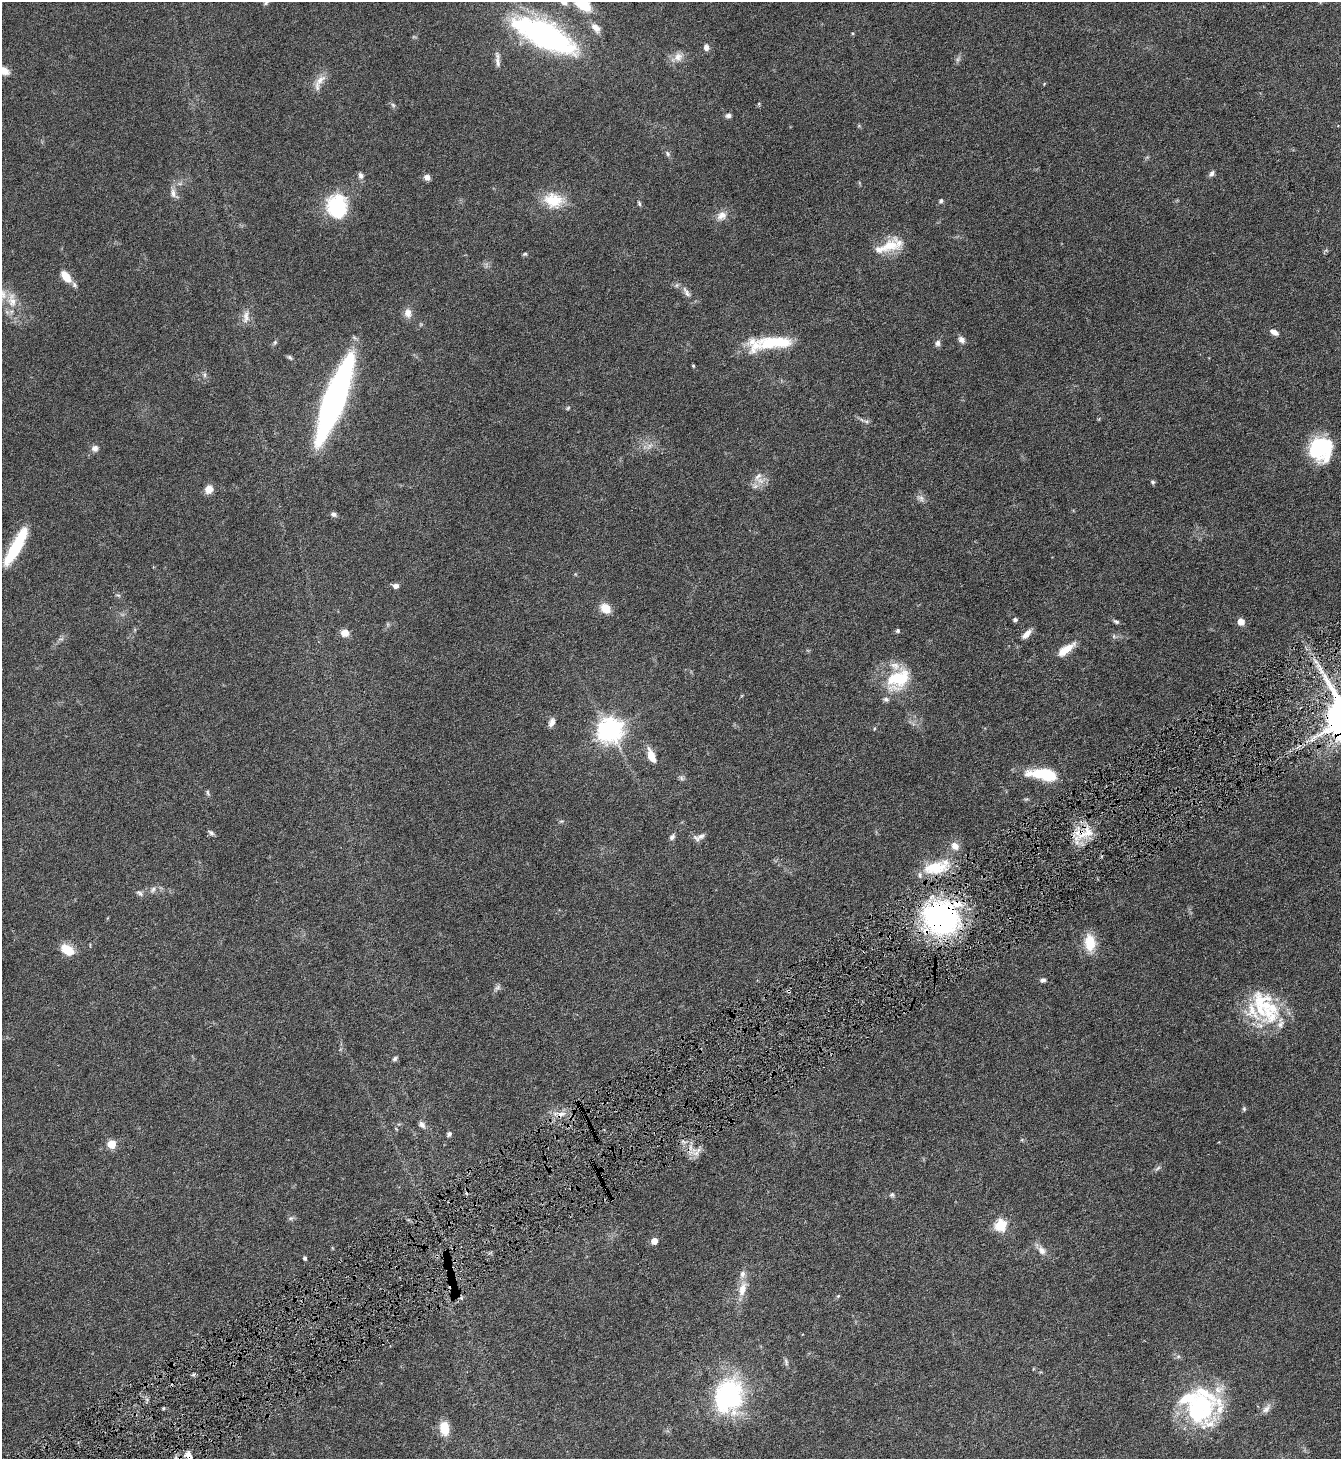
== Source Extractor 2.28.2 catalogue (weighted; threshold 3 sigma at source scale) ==
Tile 7 of 4 x 4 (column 3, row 2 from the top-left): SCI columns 2833-4171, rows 2916-4372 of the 5801 x 5832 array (HDU 1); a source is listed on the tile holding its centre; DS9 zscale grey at full resolution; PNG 1343 x 1461 px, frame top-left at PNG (2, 2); no overlay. Shown black and unused: <1% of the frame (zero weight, under 4 of 8 exposures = <1% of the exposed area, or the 3 px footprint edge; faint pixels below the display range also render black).
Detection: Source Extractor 2.28.2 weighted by HDU 2 'WHT'; one run over the whole footprint, this tile lists its part. Background 0.082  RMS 0.0034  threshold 0.0137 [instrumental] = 3 sigma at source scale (4.09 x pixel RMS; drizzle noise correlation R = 1.36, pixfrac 0.8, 0.05/0.05 arcsec/px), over >= 5 px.
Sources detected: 126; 3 too faint to see at this stretch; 3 inside a brighter object's white glare — not listed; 14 inside a brighter listed object's ellipse — not listed separately; the other 106 listed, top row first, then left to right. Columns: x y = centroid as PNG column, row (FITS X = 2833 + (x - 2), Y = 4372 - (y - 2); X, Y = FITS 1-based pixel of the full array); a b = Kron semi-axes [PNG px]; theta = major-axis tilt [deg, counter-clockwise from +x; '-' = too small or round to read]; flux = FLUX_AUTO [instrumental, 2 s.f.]
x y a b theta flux
564 2 10 8 -36 2
266 3 8 5 52 0.65
584 5 14 9 -23 10
595 28 15 8 -53 2.5
853 33 5 4 - 0.32
544 34 55 20 -26 92
706 47 8 6 -88 1.3
678 57 13 12 - 2.6
498 60 23 6 -86 1.8
3 70 15 8 -17 3.8
320 80 19 9 43 2.8
759 104 5 4 - 0.34
393 105 7 4 -46 0.59
728 115 7 5 7 0.96
668 154 8 5 -62 0.68
1212 173 8 6 55 0.93
361 175 8 6 -65 1.2
427 177 7 6 - 1.7
173 193 15 8 -65 1.9
554 200 26 18 -9 8.9
941 201 6 5 - 0.58
639 203 6 4 -73 0.5
337 207 27 22 -87 19
721 216 15 12 33 2.7
888 246 37 15 20 8.4
525 254 6 4 17 0.47
66 276 13 7 -52 4.7
686 292 17 7 -59 1.9
12 300 24 12 -83 5.4
408 313 12 9 -87 2.5
246 317 19 9 83 2.5
1274 332 9 6 -30 1.9
962 340 9 7 -53 1.5
275 342 7 5 74 0.57
779 342 40 13 -6 11
938 343 7 6 - 1.1
290 357 7 5 -40 0.58
693 366 4 3 - 0.35
205 375 7 4 -90 0.59
334 399 65 14 70 150
568 408 6 5 - 0.41
866 421 9 5 -25 0.82
95 448 8 8 - 1.4
1321 449 24 23 - 22
760 481 15 9 3 2.7
1153 482 7 5 -51 0.56
209 489 10 8 62 2.7
921 498 10 6 -71 1.2
333 514 7 5 -22 0.98
16 547 43 10 61 16
396 586 7 6 - 1.4
118 595 6 4 -18 0.45
605 608 11 8 -44 4.9
1015 620 5 5 - 0.67
1116 622 8 5 -25 0.63
1241 622 5 5 - 4.7
898 630 4 4 - 0.69
345 633 8 7 - 3.1
1026 634 14 6 44 2.3
1114 636 6 4 72 0.47
61 639 10 3 10 0.58
1069 647 22 9 33 3.5
898 679 36 24 41 15
552 722 12 7 66 1.5
610 730 9 8 - 290
651 756 14 7 -67 5.1
1043 774 33 11 -8 14
681 778 8 5 -38 0.73
208 793 8 4 -77 0.58
561 821 7 4 0 0.46
211 833 9 5 -43 0.81
1084 833 28 19 25 8.2
701 836 13 7 25 1.5
672 837 8 6 55 0.97
955 846 11 9 -43 2.5
936 867 38 17 17 11
153 889 11 6 45 1.2
140 893 11 6 -33 1
941 918 31 29 -1 85
1090 943 21 13 -86 7.1
67 950 17 11 -30 4.9
1043 980 7 6 - 0.82
1268 1013 43 25 -41 17
395 1059 7 5 40 0.67
1244 1109 6 5 - 0.49
560 1114 13 7 27 2.3
422 1125 9 7 -46 1.3
449 1134 6 6 - 0.75
111 1144 5 5 - 10
696 1152 19 10 34 2.6
1158 1168 10 4 40 0.74
892 1195 6 5 - 0.58
291 1218 9 5 26 0.71
1001 1225 6 6 - 25
654 1241 5 5 - 3.1
1042 1250 14 9 -57 2.1
305 1258 4 4 - 0.56
742 1289 22 10 75 4.5
838 1296 5 4 - 0.37
786 1362 12 5 -75 0.8
726 1398 31 23 61 57
1202 1405 49 42 -35 37
163 1408 5 3 - 0.31
1266 1409 16 8 48 1.9
444 1428 17 11 -82 4.8
189 1456 13 7 -54 2.4
Overlapping masked pixels (flux is a lower limit): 4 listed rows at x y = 1084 833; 941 918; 560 1114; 189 1456
Isophote crosses this tile's border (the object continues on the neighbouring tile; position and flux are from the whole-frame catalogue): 5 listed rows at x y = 564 2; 266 3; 584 5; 3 70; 189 1456